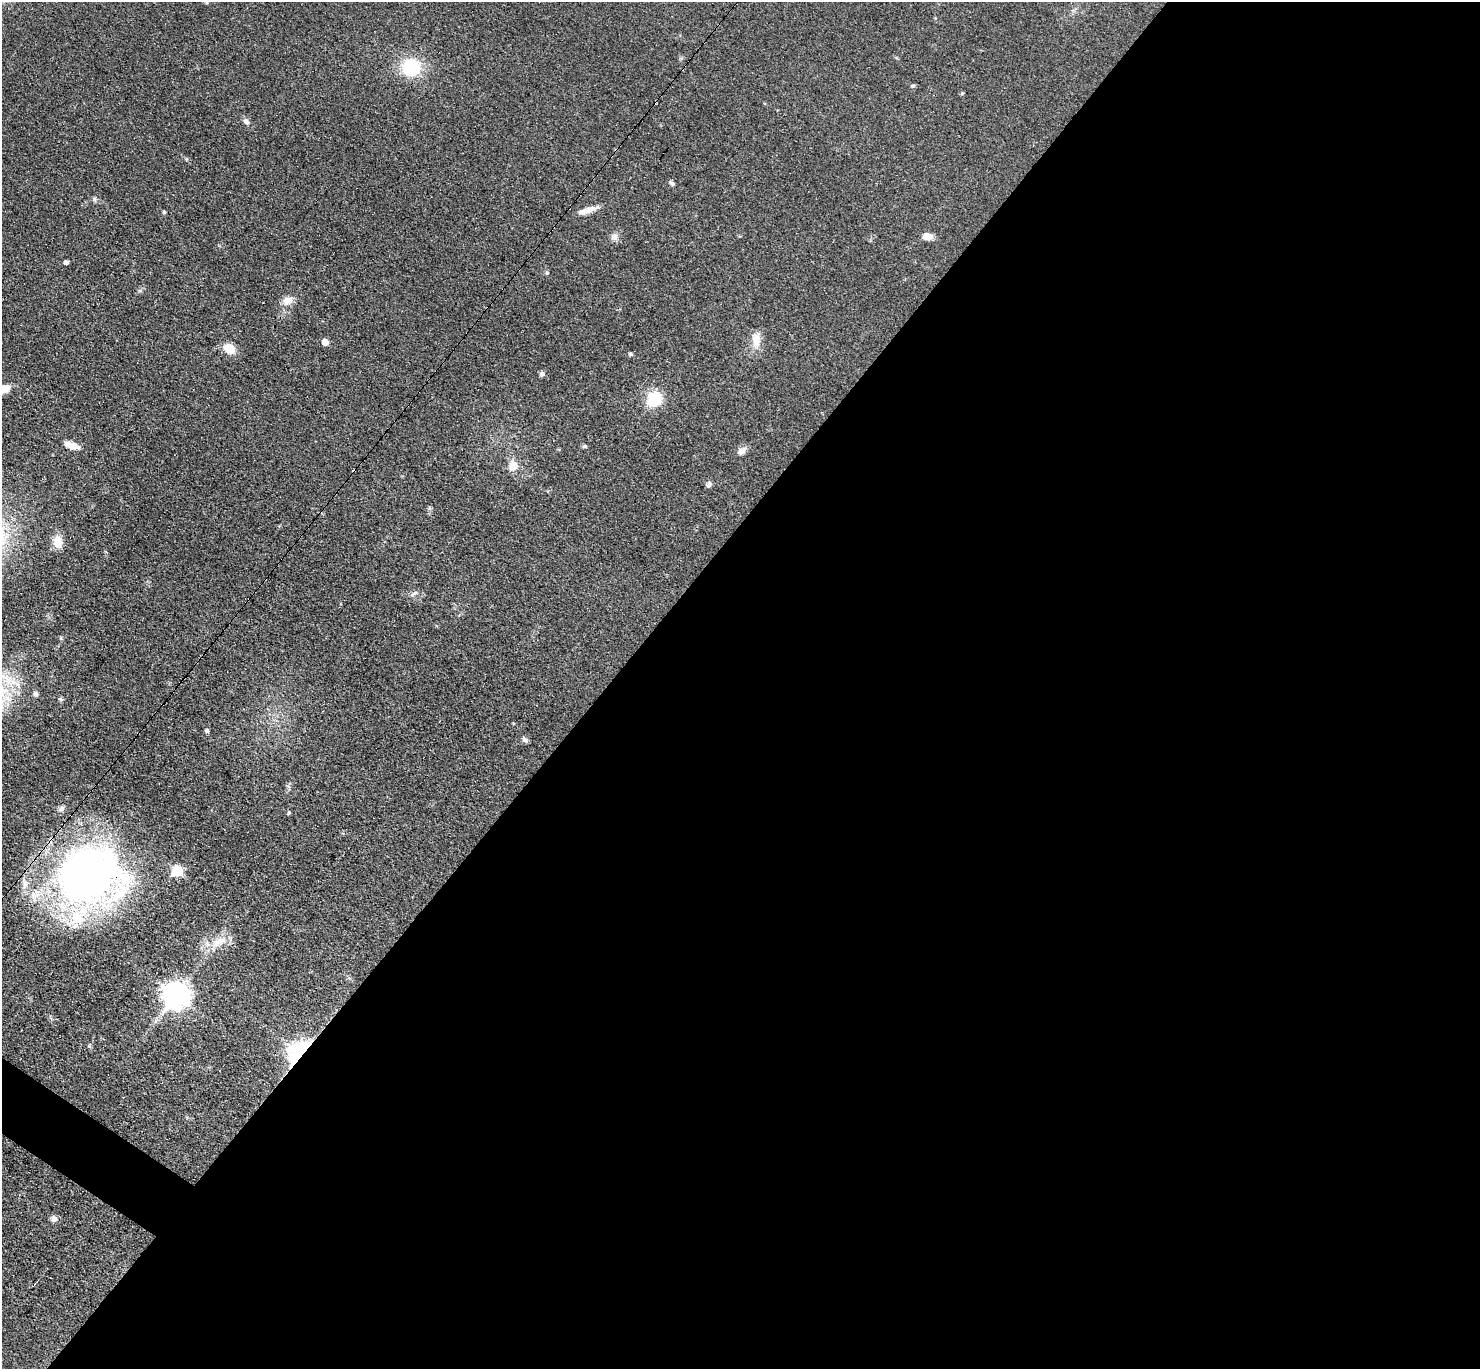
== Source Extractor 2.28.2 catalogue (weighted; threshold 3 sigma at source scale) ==
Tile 12 of 4 x 4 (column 4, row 3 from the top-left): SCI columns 4562-6039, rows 1665-3031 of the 6087 x 6078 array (HDU 1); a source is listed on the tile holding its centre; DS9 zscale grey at full resolution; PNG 1482 x 1371 px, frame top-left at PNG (2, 2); no overlay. Shown black and unused: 60% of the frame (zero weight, under 3 of 4 exposures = <1% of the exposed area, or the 3 px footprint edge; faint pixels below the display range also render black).
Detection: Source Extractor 2.28.2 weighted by HDU 2 'WHT'; one run over the whole footprint, this tile lists its part. Background 0.0608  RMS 0.0056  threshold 0.0254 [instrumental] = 3 sigma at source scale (4.5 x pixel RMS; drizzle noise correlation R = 1.50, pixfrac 1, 0.05/0.05 arcsec/px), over >= 5 px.
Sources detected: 39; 1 cosmic-ray / hot-pixel residue — not listed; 1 inside a brighter listed object's ellipse — not listed separately; the other 37 listed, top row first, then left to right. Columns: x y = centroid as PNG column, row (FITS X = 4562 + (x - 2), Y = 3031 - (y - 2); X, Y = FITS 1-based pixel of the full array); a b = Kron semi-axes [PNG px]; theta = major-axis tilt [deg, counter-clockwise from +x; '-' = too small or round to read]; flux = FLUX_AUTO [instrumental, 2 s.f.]
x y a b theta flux
411 67 16 15 - 31
913 86 5 5 - 0.88
246 121 8 6 -43 2.1
672 183 7 5 -40 1.1
94 199 7 4 -71 0.91
587 210 20 6 18 5.7
164 212 4 4 - 0.75
928 236 10 7 -8 5.1
614 237 9 9 - 2.5
66 262 5 4 - 1.3
547 273 5 4 - 0.75
288 301 13 11 21 4.7
756 340 22 11 87 6.9
325 342 5 5 - 6.5
229 348 12 9 -34 8.7
631 354 5 4 - 0.94
542 374 7 6 - 1.5
4 389 13 8 20 7.1
654 399 7 7 - 57
71 445 18 7 -17 5.9
585 446 5 5 - 0.83
742 451 11 7 39 3.4
513 466 9 8 - 8.7
709 484 8 6 58 1.5
58 542 15 11 -82 6.4
414 593 13 4 31 1.5
35 694 5 5 - 2
61 699 7 5 -20 0.93
207 731 4 4 - 1.4
525 739 8 6 -45 1.5
61 809 9 6 31 1.8
177 871 6 6 - 42
89 875 80 67 11 270
218 942 24 10 25 9.4
176 995 9 8 - 640
299 1052 12 9 51 190
54 1219 8 7 - 2.4
Overlapping masked pixels (flux is a lower limit): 2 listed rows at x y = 89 875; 299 1052
Isophote crosses this tile's border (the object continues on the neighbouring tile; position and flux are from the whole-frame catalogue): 1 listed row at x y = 4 389